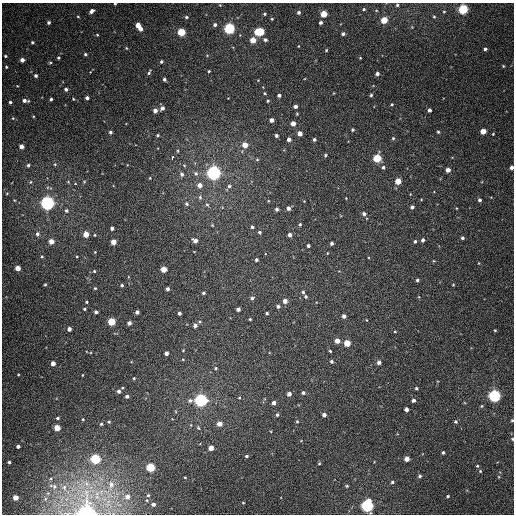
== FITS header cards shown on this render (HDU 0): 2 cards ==
NAXIS1  =                  512
NAXIS2  =                  512

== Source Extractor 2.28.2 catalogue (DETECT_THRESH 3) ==
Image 512 x 512 px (HDU 0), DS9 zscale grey, 1 PNG px = 1 image px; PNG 516 x 516 px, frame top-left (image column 1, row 512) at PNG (2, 3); no overlay
Background 375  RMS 9.4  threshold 28.1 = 3 sigma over >= 5 px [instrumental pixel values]
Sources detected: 233; all 233 listed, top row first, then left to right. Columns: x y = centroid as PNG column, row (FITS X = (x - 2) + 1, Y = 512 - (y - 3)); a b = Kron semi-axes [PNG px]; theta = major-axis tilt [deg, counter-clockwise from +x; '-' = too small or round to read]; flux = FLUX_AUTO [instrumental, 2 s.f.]
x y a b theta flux
115 4 3 2 - 600
220 5 3 3 - 430
397 5 3 3 - 830
364 9 4 3 - 800
463 9 5 5 - 56000
91 11 5 3 - 2400
444 11 4 3 - 550
299 12 3 3 - 1400
265 14 3 3 - 740
324 14 4 4 - 13000
78 17 4 3 - 540
186 17 5 4 - 990
434 17 4 4 - 700
272 19 3 2 - 530
384 20 4 4 - 14000
49 22 4 3 - 1400
321 22 3 3 - 1500
138 25 4 4 - 7000
215 25 4 4 - 1500
229 28 5 5 - 94000
140 29 4 4 - 3000
181 32 4 4 - 27000
259 32 7 5 0 36000
343 34 4 3 - 1500
97 35 3 3 - 520
253 40 4 4 - 8900
265 40 4 4 - 1600
32 42 4 4 - 980
298 46 3 2 - 380
126 48 4 3 - 520
485 49 3 3 - 1200
326 50 3 3 - 570
85 54 3 3 - 1100
5 56 4 3 - 760
58 58 3 3 - 840
360 58 3 2 - 430
22 60 4 4 - 3500
50 62 5 3 - 660
161 62 4 3 - 1000
503 66 3 2 - 490
6 67 3 3 - 710
209 71 3 2 - 620
149 73 6 4 62 1100
377 74 4 3 - 2100
36 76 4 4 - 1400
164 79 4 3 - 1300
66 89 3 3 - 1600
265 93 4 3 - 630
334 93 4 2 - 400
279 95 4 3 - 1800
371 95 4 3 - 850
87 98 4 3 - 2000
51 99 3 3 - 1200
73 99 3 2 - 500
25 100 6 4 -9 2900
268 101 3 3 - 690
10 102 3 3 - 1100
392 104 4 4 - 740
295 106 4 3 - 2000
162 108 5 4 - 2400
155 110 4 4 - 3000
429 110 4 3 - 1900
297 114 3 2 - 560
13 118 4 3 - 570
272 120 4 4 - 3400
293 123 4 4 - 5200
353 130 4 4 - 830
483 131 4 4 - 7800
110 132 3 3 - 1200
438 132 4 3 - 840
300 133 4 4 - 5000
493 134 4 3 - 540
158 135 3 3 - 890
276 136 3 3 - 1400
393 138 4 4 - 850
289 139 4 4 - 2800
314 139 3 3 - 1300
245 145 4 4 - 7100
21 146 4 4 - 3700
325 155 4 3 - 880
172 157 3 3 - 3700
377 158 5 5 - 31000
257 160 5 3 - 720
55 164 4 4 - 640
28 165 3 3 - 1100
184 165 5 3 - 600
383 167 5 4 - 1300
511 167 4 3 - 2100
448 170 4 4 - 4500
196 173 6 6 - 1600
214 173 5 5 - 320000
182 174 6 5 - 1700
150 178 3 3 - 390
84 181 5 3 - 570
398 181 4 4 - 11000
31 182 5 3 - 580
68 182 4 4 - 550
200 185 5 5 - 4400
229 186 6 5 - 1200
7 193 4 2 - 450
200 197 7 6 - 1300
479 200 4 4 - 1600
304 201 2 2 - 360
47 203 5 5 - 260000
187 204 6 5 - 1200
207 204 6 4 -60 1100
412 207 4 4 - 1800
288 208 4 4 - 2400
456 208 4 3 - 430
277 209 4 3 - 1400
66 211 5 5 - 1400
364 214 4 4 - 1500
300 224 4 3 - 730
212 225 4 4 - 550
252 227 3 3 - 1200
112 228 3 3 - 1800
259 232 4 4 - 1100
37 234 6 5 - 2000
86 234 4 4 - 9600
95 235 3 3 - 550
290 235 4 4 - 2500
462 238 3 3 - 1300
423 240 4 3 - 1600
51 241 4 4 - 5400
195 241 5 4 - 3300
415 241 4 3 - 1000
113 242 4 4 - 7000
331 243 3 3 - 1300
308 245 3 3 - 1400
95 252 3 3 - 420
77 256 3 2 - 470
42 257 4 4 - 850
256 260 3 3 - 1200
433 261 5 3 - 520
479 263 4 2 - 370
18 268 4 4 - 7000
164 269 4 4 - 9800
94 271 4 4 - 680
417 280 4 3 - 1100
45 284 3 2 - 730
122 285 4 4 - 1000
453 285 4 2 - 480
95 288 3 3 - 690
167 289 4 3 - 1900
303 292 4 3 - 1000
203 293 4 3 - 920
306 296 4 4 - 970
252 298 5 4 - 1400
285 301 4 4 - 3700
87 302 3 3 - 770
278 306 4 4 - 1500
84 309 3 3 - 840
238 309 4 4 - 2100
96 312 4 3 - 1500
137 312 4 4 - 2100
179 313 3 3 - 1700
267 313 3 3 - 910
344 316 4 4 - 2400
250 319 3 3 - 690
367 320 3 2 - 380
112 322 4 4 - 23000
129 323 4 4 - 2500
195 325 5 5 - 2600
69 329 4 4 - 2700
495 330 3 3 - 580
395 331 3 3 - 490
337 341 4 4 - 5300
347 343 4 4 - 14000
183 350 3 3 - 480
330 351 3 3 - 700
166 353 4 4 - 2800
183 360 4 3 - 470
331 361 4 3 - 1300
379 362 4 4 - 2400
53 363 4 4 - 4100
216 368 4 4 - 750
18 374 3 2 - 500
82 375 3 2 - 410
134 378 4 4 - 570
416 388 3 3 - 850
119 391 5 4 - 1900
303 393 4 4 - 1500
289 394 4 4 - 3000
127 396 3 3 - 1500
494 396 5 5 - 150000
239 398 5 3 - 500
201 400 6 5 - 200000
413 400 4 4 - 1800
274 403 4 4 - 2500
481 406 4 4 - 760
406 409 4 4 - 2800
277 415 5 4 - 1000
324 415 4 3 - 2500
57 418 4 3 - 940
83 419 4 3 - 550
512 420 4 4 - 760
297 421 4 4 - 670
109 422 3 3 - 740
456 422 5 4 - 1100
101 424 4 4 - 830
219 424 4 4 - 5400
57 428 4 4 - 12000
198 428 5 4 - 790
512 439 4 3 - 680
18 446 3 3 - 1800
211 448 4 4 - 5300
443 452 3 3 - 1100
246 456 4 3 - 920
95 459 5 5 - 64000
407 459 4 4 - 5900
9 462 3 3 - 1100
319 463 4 3 - 710
477 466 4 3 - 720
150 467 5 4 - 40000
480 471 4 4 - 730
420 476 4 4 - 1300
185 477 3 2 - 500
51 478 5 3 - 830
392 482 5 4 - 1100
86 483 16 9 -27 8600
111 485 14 9 78 7700
54 486 8 8 - 3300
347 486 4 3 - 720
64 488 12 7 -74 5100
148 495 4 4 - 830
448 496 5 4 - 750
16 497 4 4 - 7000
127 497 8 7 - 3800
45 499 6 5 - 1700
243 503 3 3 - 580
153 504 4 3 - 1900
367 506 5 5 - 140000
87 513 10 8 -68 240000
At the frame edge (FLAGS 8, measured only in part): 6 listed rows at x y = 115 4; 511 167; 512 420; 512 439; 367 506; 87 513